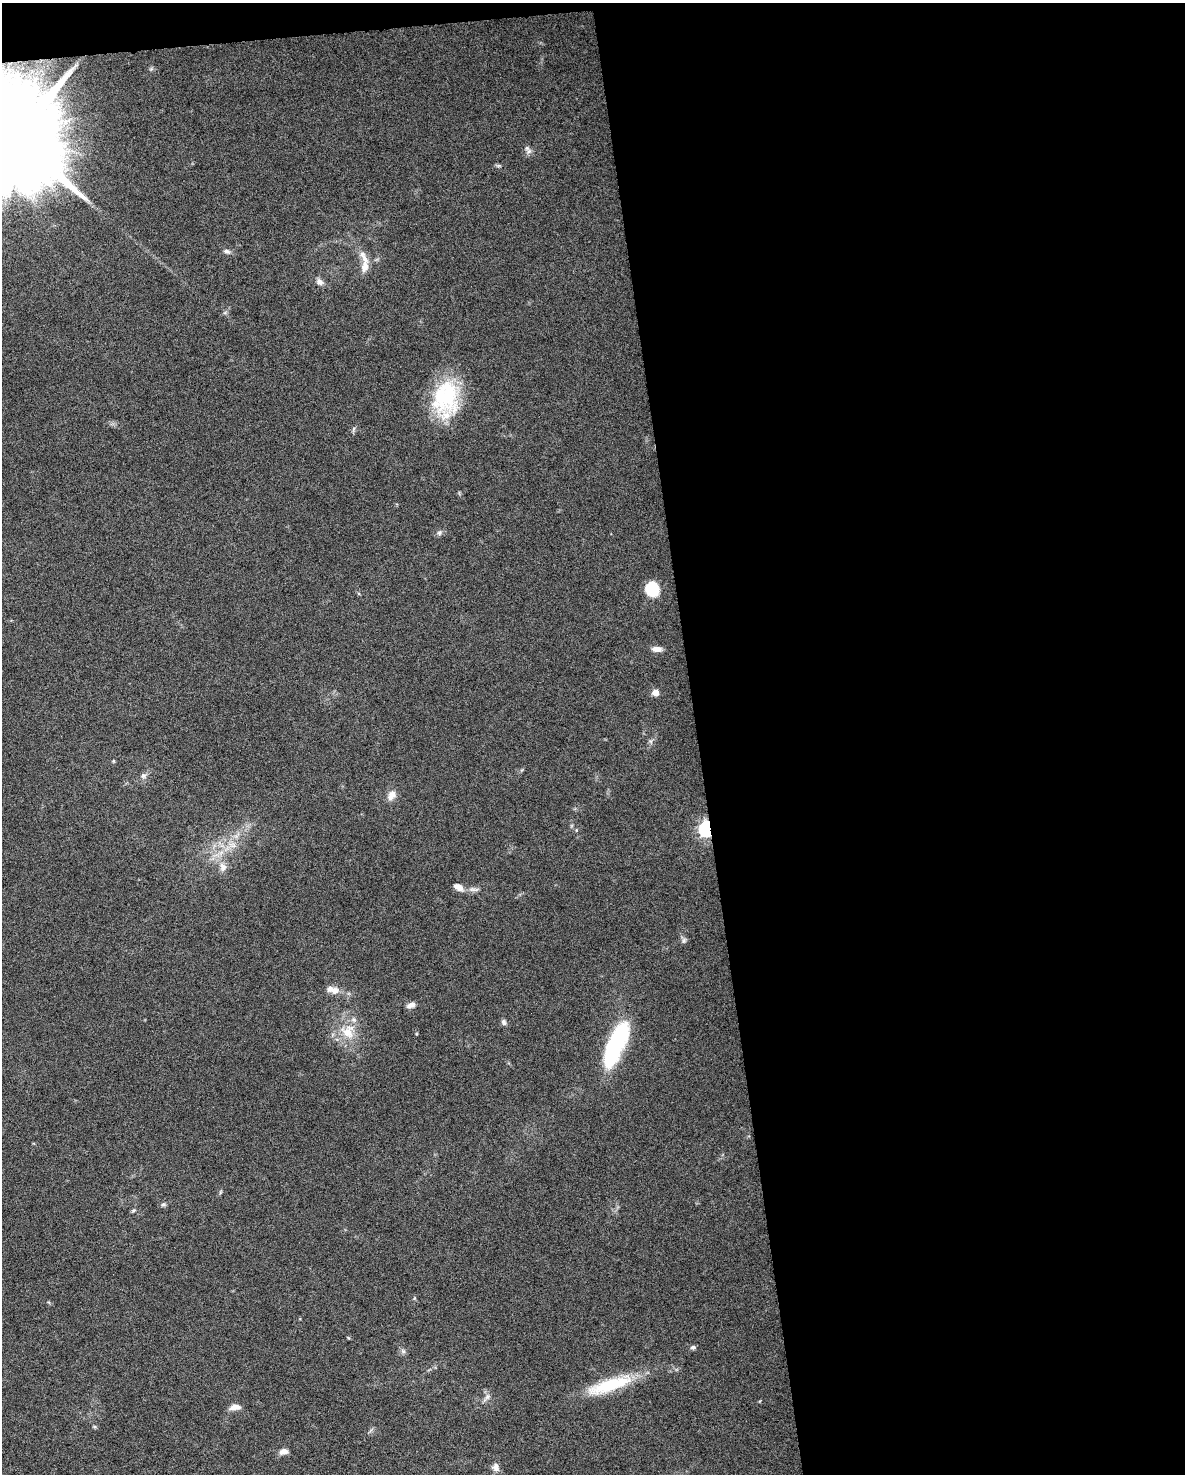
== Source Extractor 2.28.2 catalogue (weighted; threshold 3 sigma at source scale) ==
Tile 4 of 4 x 3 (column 4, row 1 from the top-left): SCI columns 3549-4731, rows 3006-4477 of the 4731 x 4494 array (HDU 1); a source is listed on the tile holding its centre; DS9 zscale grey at full resolution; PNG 1187 x 1476 px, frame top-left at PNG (2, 3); no overlay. Shown black and unused: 42% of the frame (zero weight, under 6 of 12 exposures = <1% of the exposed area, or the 3 px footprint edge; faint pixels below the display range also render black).
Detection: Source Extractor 2.28.2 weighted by HDU 2 'WHT'; one run over the whole footprint, this tile lists its part. Background 0.0368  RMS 0.0023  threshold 0.00935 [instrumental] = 3 sigma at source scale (4.09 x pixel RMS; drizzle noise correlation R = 1.36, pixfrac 0.8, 0.0396/0.0396 arcsec/px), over >= 5 px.
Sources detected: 43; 1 inside a brighter object's white glare — not listed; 3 inside a brighter listed object's ellipse — not listed separately; the other 39 listed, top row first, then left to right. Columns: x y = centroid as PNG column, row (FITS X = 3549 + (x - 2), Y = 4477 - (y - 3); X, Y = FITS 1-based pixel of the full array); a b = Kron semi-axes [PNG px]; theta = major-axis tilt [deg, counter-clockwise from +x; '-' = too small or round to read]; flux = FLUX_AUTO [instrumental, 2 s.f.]
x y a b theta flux
151 69 6 5 - 0.35
13 138 26 24 -18 7600
529 151 9 7 56 0.81
498 166 7 4 18 0.34
227 251 9 6 -19 0.69
365 267 19 8 81 2.4
320 282 11 8 -35 1
446 399 44 30 82 18
353 429 7 4 70 0.38
439 533 8 6 45 0.59
652 589 13 12 - 8.1
657 649 11 6 -2 1.5
655 692 5 5 - 2.6
113 761 4 4 - 0.23
143 776 8 8 - 0.71
392 795 13 9 61 1.7
706 829 7 5 76 67
576 830 5 3 - 0.2
232 845 13 7 -12 1.6
223 867 13 9 -81 1.6
458 887 13 7 -30 1.6
474 889 16 5 -4 0.97
684 940 9 6 70 0.55
335 991 11 10 - 1.6
411 1005 10 6 23 1.2
503 1022 8 6 -67 0.59
348 1032 22 20 -51 5.9
615 1046 48 17 66 24
220 1192 6 4 71 0.27
163 1205 7 5 25 0.47
133 1210 6 5 - 0.34
414 1298 6 3 -72 0.24
693 1347 7 5 22 0.48
403 1351 7 6 - 0.55
609 1385 59 14 18 12
487 1397 9 7 37 0.93
235 1407 12 6 8 1.7
283 1452 11 7 13 1.2
496 1467 10 9 - 1.1
Overlapping masked pixels (flux is a lower limit): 1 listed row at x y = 706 829
Isophote crosses this tile's border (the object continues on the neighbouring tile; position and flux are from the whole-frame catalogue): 1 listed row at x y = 13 138